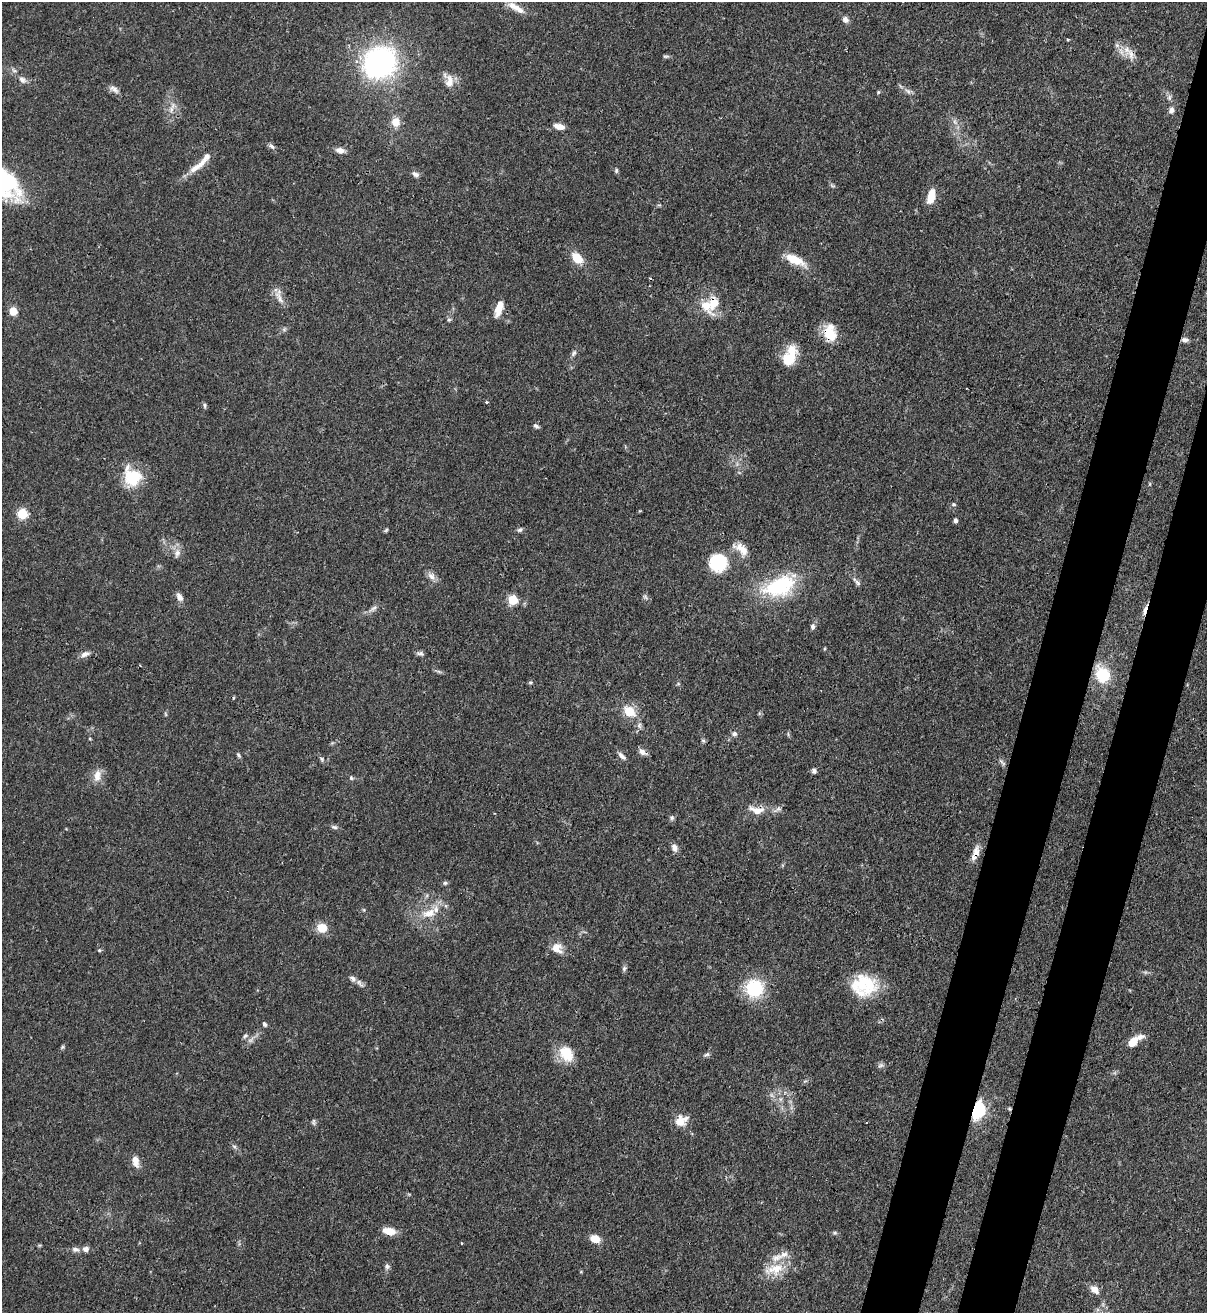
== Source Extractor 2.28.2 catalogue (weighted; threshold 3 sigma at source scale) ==
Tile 10 of 4 x 4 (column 2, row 3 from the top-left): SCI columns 1423-2627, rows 1341-2651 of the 5382 x 5303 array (HDU 1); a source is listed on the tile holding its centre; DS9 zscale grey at full resolution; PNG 1209 x 1315 px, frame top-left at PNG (2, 2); no overlay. Shown black and unused: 7% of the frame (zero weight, under 3 of 4 exposures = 7% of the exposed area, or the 3 px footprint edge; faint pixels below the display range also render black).
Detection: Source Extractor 2.28.2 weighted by HDU 2 'WHT'; one run over the whole footprint, this tile lists its part. Background 0.0772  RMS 0.0038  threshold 0.0173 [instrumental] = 3 sigma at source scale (4.5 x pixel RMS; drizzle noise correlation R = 1.50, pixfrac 1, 0.05/0.05 arcsec/px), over >= 5 px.
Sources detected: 120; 2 cosmic-ray / hot-pixel residue — not listed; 6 inside a brighter listed object's ellipse — not listed separately; the other 112 listed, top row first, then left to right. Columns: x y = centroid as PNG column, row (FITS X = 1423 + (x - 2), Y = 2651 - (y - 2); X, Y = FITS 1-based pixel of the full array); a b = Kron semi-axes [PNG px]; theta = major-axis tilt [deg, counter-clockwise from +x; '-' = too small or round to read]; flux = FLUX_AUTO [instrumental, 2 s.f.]
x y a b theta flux
516 8 26 8 -30 4.4
845 19 8 6 -59 1.6
1068 40 3 3 - 0.48
1117 45 6 6 - 1.1
1131 54 17 7 -67 3.3
666 56 10 4 4 0.67
379 62 32 28 41 80
22 80 11 8 -33 1.9
449 81 19 12 -72 4.3
114 89 14 7 -35 1.8
908 91 11 3 -35 1.1
878 92 6 4 89 0.44
1169 98 8 6 90 1.1
171 109 16 4 81 1.9
1171 110 7 6 - 1.5
395 122 10 10 - 4.2
955 122 7 4 -71 0.97
559 126 12 6 -12 3.2
272 146 9 5 -43 1.1
340 150 9 6 -11 2.6
197 166 33 8 37 5.6
616 170 7 5 89 0.66
415 174 9 6 -24 1.4
832 186 9 3 -21 0.55
931 196 16 7 76 6.2
577 258 13 8 -45 7.4
795 260 27 9 -27 7.8
279 298 23 6 -66 3
714 303 29 12 78 7.3
499 308 18 8 72 5.2
13 311 7 6 - 5.4
449 320 6 5 - 0.66
830 333 22 15 -81 8.6
1185 340 9 6 -7 1.4
573 353 9 5 54 1.1
790 356 25 13 68 10
486 402 4 3 - 0.44
205 405 7 4 88 0.72
536 426 7 5 -35 0.99
132 477 22 18 -56 15
1150 484 5 3 - 0.37
954 504 6 4 -20 0.53
22 514 5 5 - 26
955 520 5 4 - 1
386 530 7 4 45 0.51
520 530 8 5 30 0.87
741 549 22 10 -36 4.8
177 553 11 7 72 2
718 563 16 15 - 21
431 576 11 8 -49 2.2
857 582 16 4 -47 1.4
780 586 42 23 23 29
179 597 11 7 -63 2.1
645 597 7 5 -68 0.85
512 600 5 5 - 23
373 609 14 5 32 1.6
1145 610 16 4 74 1.9
813 627 8 6 -87 1.1
420 653 9 5 4 1
85 654 11 6 23 1.9
439 671 8 4 -19 0.76
1102 675 16 13 -68 16
530 682 5 5 - 0.54
678 684 6 3 19 0.43
629 712 8 7 - 11
734 734 7 6 - 1.2
90 739 5 3 - 0.35
703 741 6 5 - 0.65
642 752 11 7 -39 1.9
238 755 7 4 -50 0.64
622 756 12 5 -44 1.6
322 759 7 4 -74 0.69
1002 762 14 4 -43 1.1
814 771 6 6 - 1.1
97 776 17 9 81 3.7
351 778 6 5 - 0.64
778 809 12 5 26 1.3
756 810 24 10 -13 5.1
672 818 7 5 88 0.83
334 827 9 5 -15 1
674 848 8 7 - 2.2
975 853 21 8 70 3.5
445 883 6 5 - 0.72
429 913 22 11 15 7.3
322 928 11 9 -12 6.2
557 948 17 13 -43 4.2
99 950 5 4 - 0.5
624 969 8 5 64 0.8
360 983 14 5 -53 1.4
864 985 31 24 1 19
754 988 16 16 - 22
265 1024 6 5 - 0.87
245 1036 7 5 44 0.75
1134 1041 18 7 36 6.5
62 1047 6 5 - 0.56
566 1054 20 15 -58 9.4
707 1054 8 5 28 0.83
880 1065 8 6 4 1
1009 1109 6 5 - 0.59
977 1110 7 6 - 100
681 1121 16 11 35 4.8
314 1122 10 4 -86 0.72
234 1147 7 5 -58 0.82
135 1161 12 7 -80 3.8
389 1231 13 7 -11 5.1
835 1233 6 4 -18 0.61
595 1238 9 7 -21 5.9
462 1243 3 3 - 0.34
75 1249 10 6 -4 1.6
387 1266 8 5 82 1.1
775 1269 29 15 14 9.3
1094 1290 14 9 -41 2.7
Overlapping masked pixels (flux is a lower limit): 8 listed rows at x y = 714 303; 830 333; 1185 340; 1145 610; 756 810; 975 853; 1009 1109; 977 1110